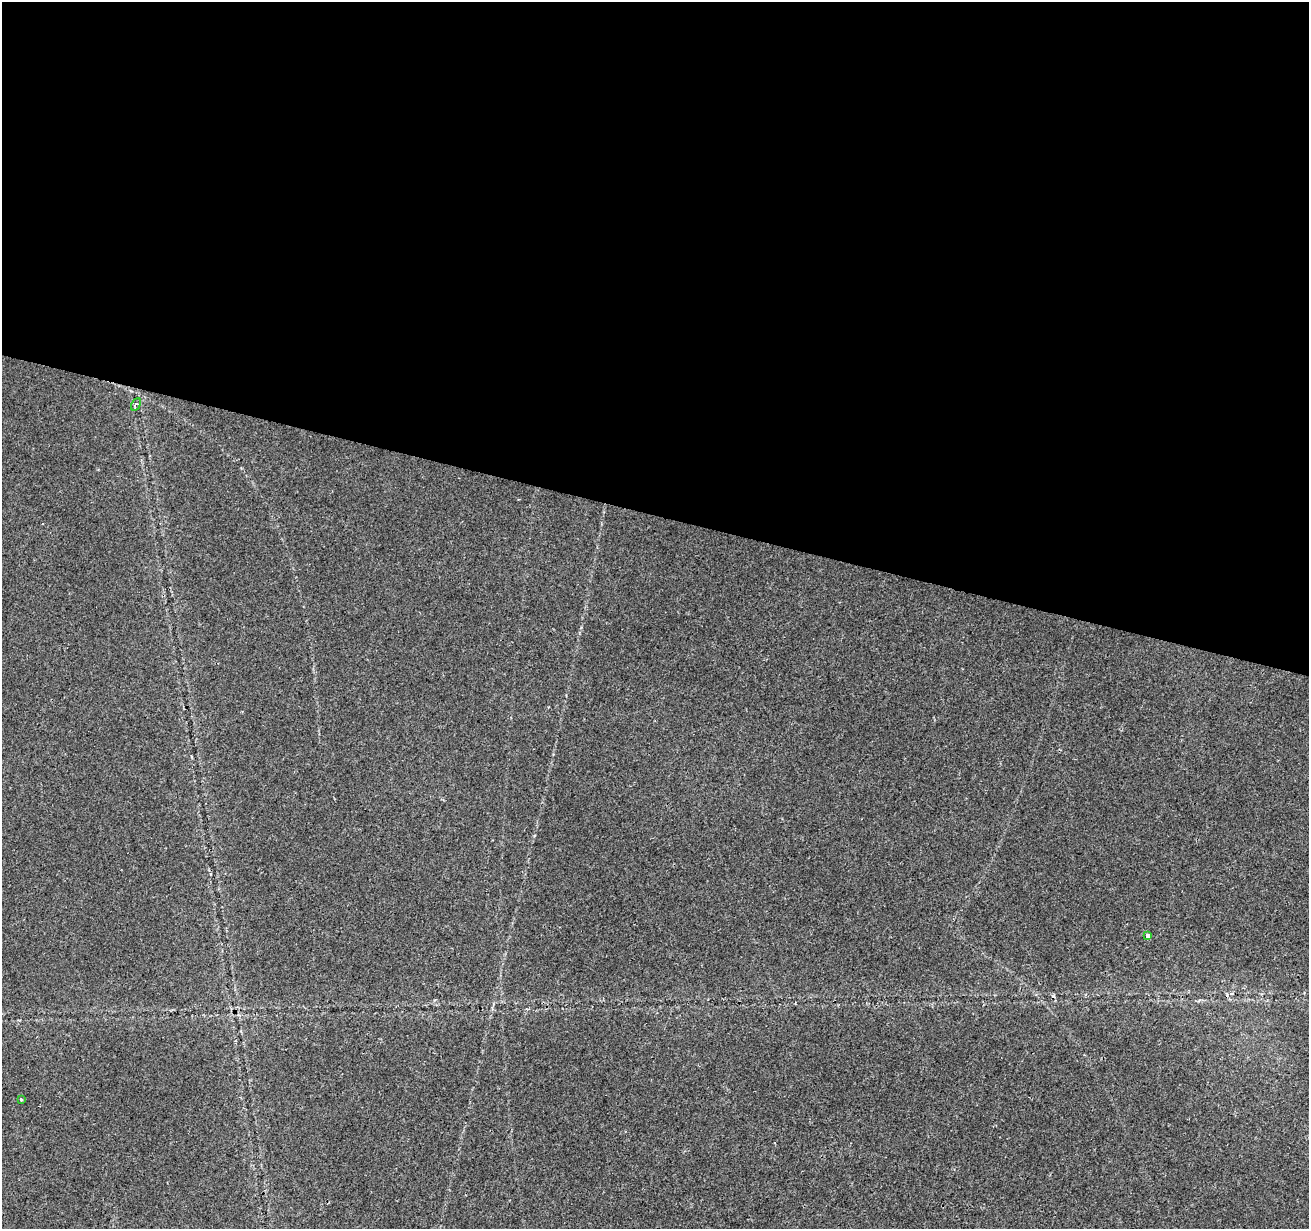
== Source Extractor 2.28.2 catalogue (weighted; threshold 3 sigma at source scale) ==
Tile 3 of 4 x 4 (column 3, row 1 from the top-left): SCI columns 2623-3929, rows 3967-5193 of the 5255 x 5425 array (HDU 1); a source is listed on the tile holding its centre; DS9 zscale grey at full resolution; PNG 1311 x 1231 px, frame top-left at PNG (2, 2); each listed source drawn as its Kron ellipse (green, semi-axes under 4 px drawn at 4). Shown black and unused: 42% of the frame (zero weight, under 2 of 3 exposures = <1% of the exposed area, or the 3 px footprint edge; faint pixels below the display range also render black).
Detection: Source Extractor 2.28.2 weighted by HDU 2 'WHT'; one run over the whole footprint, this tile lists its part. Background 0.0227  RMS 0.0036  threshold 0.0163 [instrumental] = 3 sigma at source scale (4.5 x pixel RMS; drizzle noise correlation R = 1.50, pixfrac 1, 0.0396/0.0396 arcsec/px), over >= 5 px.
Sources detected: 5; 2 cosmic-ray / hot-pixel residue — neither listed nor drawn; the other 3 listed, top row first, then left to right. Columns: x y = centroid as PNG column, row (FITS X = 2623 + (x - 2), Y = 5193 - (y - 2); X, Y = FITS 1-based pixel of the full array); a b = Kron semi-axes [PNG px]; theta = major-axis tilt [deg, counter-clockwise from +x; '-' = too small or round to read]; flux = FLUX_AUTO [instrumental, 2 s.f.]
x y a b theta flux
136 404 7 4 62 1.3
1147 936 4 3 - 2.7
21 1100 3 2 - 0.4